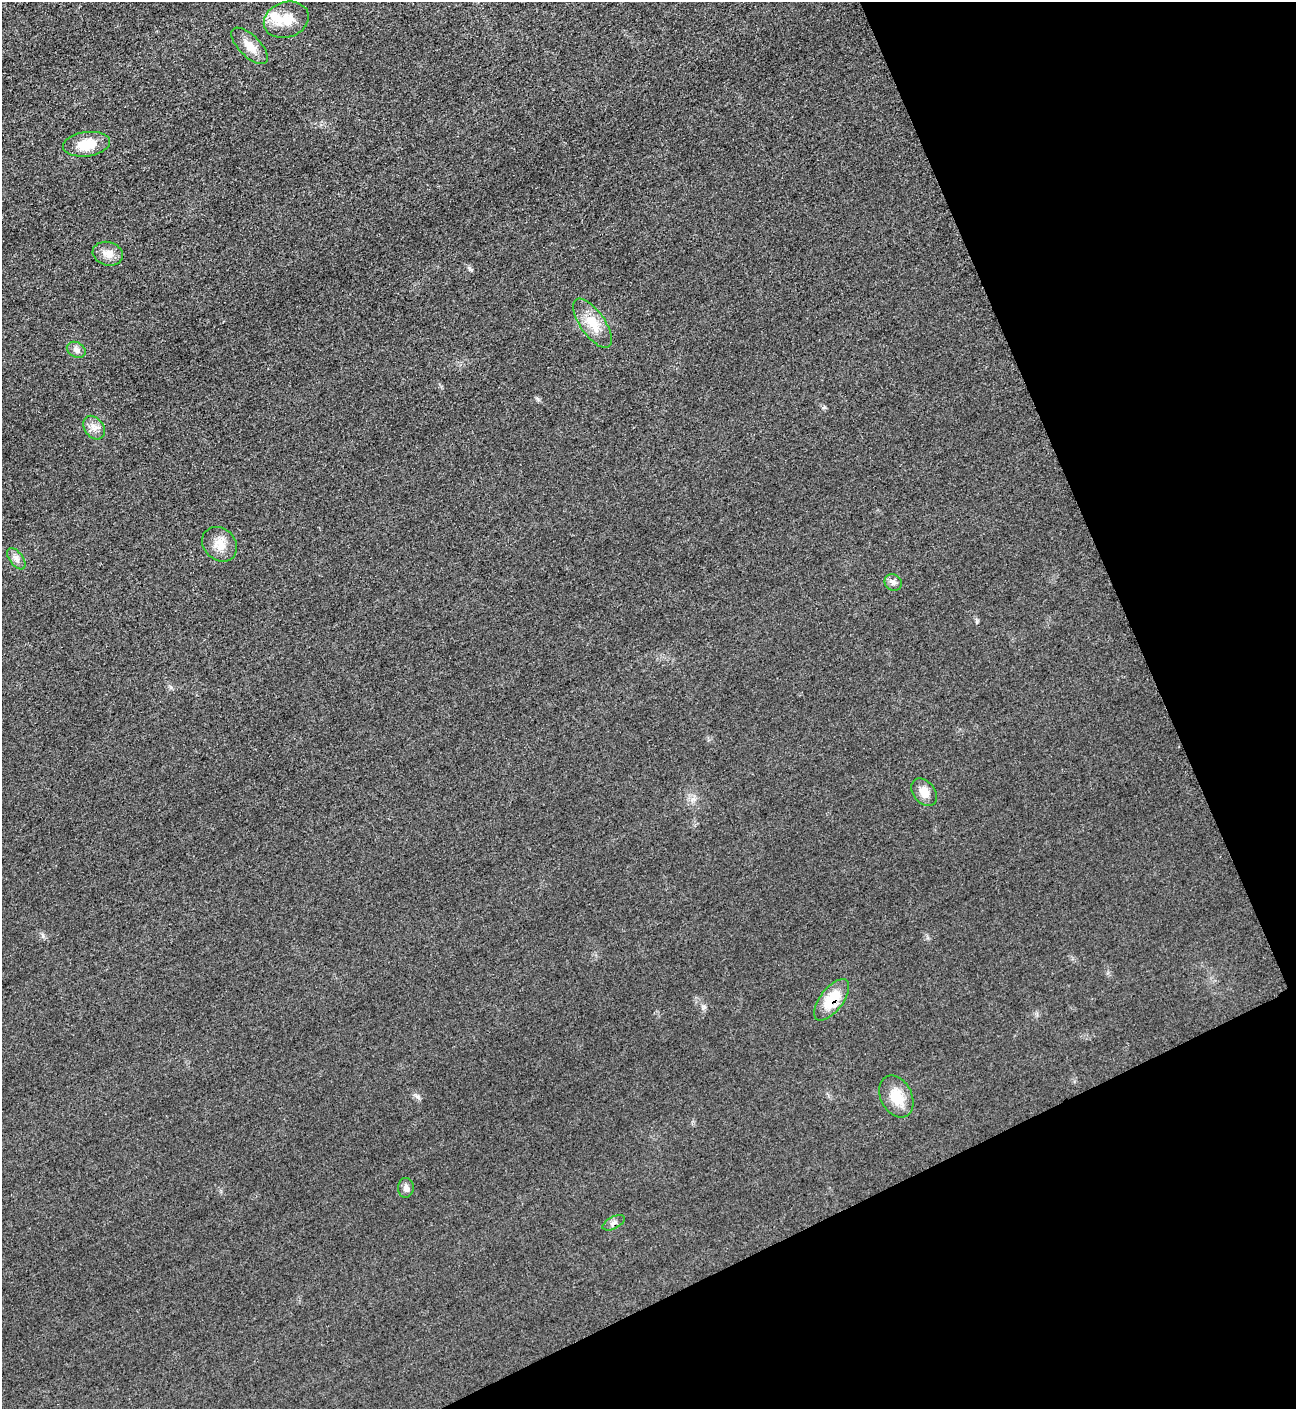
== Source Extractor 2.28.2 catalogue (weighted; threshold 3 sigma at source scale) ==
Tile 12 of 4 x 4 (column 4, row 3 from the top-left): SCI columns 4182-5475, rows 1423-2829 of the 5642 x 5651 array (HDU 1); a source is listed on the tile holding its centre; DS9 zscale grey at full resolution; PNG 1298 x 1411 px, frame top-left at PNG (2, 2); each listed source drawn as its Kron ellipse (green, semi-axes under 4 px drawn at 4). Shown black and unused: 22% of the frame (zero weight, under 3 of 5 exposures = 1% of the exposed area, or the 3 px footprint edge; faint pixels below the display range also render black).
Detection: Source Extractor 2.28.2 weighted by HDU 2 'WHT'; one run over the whole footprint, this tile lists its part. Background 0.0198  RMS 0.0051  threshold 0.0229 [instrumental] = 3 sigma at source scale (4.5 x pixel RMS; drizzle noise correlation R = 1.50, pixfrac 1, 0.05/0.05 arcsec/px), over >= 5 px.
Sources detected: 16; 1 inside a brighter listed object's ellipse — not listed separately; the other 15 listed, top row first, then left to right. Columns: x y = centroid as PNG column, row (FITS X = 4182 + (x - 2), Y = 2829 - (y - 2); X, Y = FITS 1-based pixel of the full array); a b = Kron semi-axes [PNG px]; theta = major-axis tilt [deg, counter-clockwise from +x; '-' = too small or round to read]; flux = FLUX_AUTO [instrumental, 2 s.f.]
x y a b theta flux
286 20 23 17 19 10
250 46 23 10 -45 7
87 144 24 12 7 11
108 254 15 11 -15 4.6
592 323 28 12 -55 10
76 350 10 7 -28 2.1
94 428 13 9 -52 3.5
220 544 19 16 -43 7
16 559 12 6 -53 2.6
893 582 9 7 -38 2
924 792 15 11 -50 4.7
832 1000 24 11 52 15
896 1097 22 15 -63 11
406 1188 10 8 86 2.2
614 1223 12 6 28 2.1
Overlapping masked pixels (flux is a lower limit): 2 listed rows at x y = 832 1000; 614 1223
Unlisted compact peaks at least as high as the median listed source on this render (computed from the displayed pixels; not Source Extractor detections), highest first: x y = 418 1097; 538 399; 704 1007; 824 407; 977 621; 469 268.